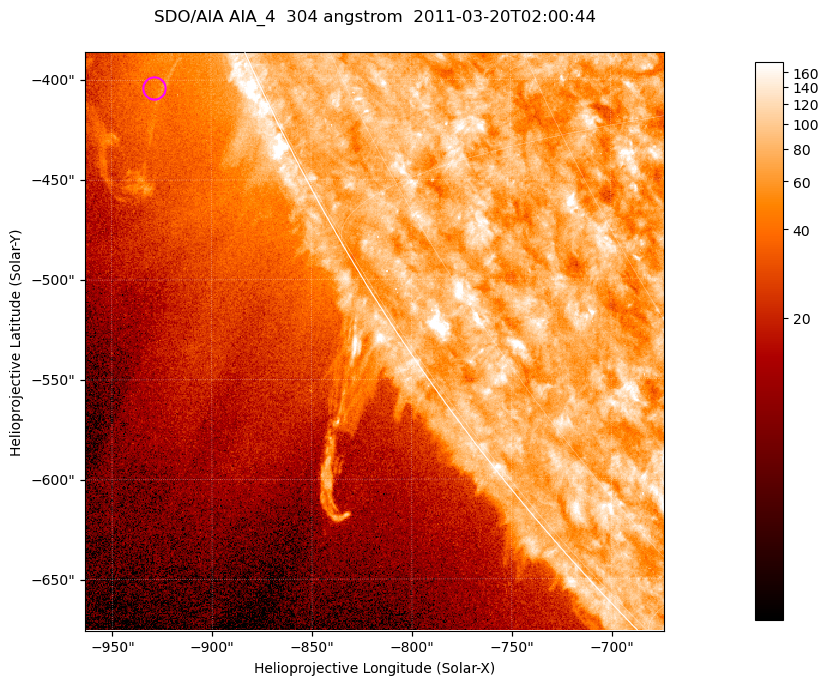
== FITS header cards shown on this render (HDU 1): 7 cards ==
TELESCOP= 'SDO/AIA '           / For AIA: SDO/AIA
INSTRUME= 'AIA_4   '           / For AIA: AIA_ATA1, AIA_ATA2, AIA_ATA3 or AIA_AT
WAVELNTH=                  304 / [angstrom] Wavelength
WAVEUNIT= 'angstrom'           / Wavelength unit: angstrom
DATE-OBS= '2011-03-20T02:00:44.126' / [ISO] Date when observation started; ISO 8
CTYPE1  = 'HPLN-TAN'           / CTYPE1; Typically HPLN
CTYPE2  = 'HPLT-TAN'           / CTYPE2; Typically HPLT

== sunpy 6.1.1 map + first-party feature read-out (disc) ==
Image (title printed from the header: SDO/AIA AIA_4  304 angstrom  2011-03-20T02:00:44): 483 x 483 px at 0.6 arcsec/px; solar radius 964 arcsec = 1606 px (partial field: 1.2% of the solar disc is inside the frame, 43% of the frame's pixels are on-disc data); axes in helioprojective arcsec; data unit not stated in the header (colour bar unlabelled)
Orientation: roll -0.132 deg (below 1 deg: not rotated)
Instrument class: DISC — disc imager (sunpy class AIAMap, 304 A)
Bright regions (active regions / flare kernels): reference = the on-disc median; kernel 5 px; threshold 5 sigma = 99.3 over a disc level ~76.4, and >= 1.15x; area >= 233 px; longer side >= 6 px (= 3.6 arcsec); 0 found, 0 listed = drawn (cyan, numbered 1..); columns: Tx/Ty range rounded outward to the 2 arcsec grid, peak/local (2 s.f.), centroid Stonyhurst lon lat
Off-limb structures (1.02-1.3 R_sun): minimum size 116 px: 7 found; the strongest spans PA ~110..115 deg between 1.03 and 1.07 R_sun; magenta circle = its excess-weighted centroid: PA ~115 deg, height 1.05 R_sun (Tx ~-928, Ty ~-404 arcsec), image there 1.8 x the reference